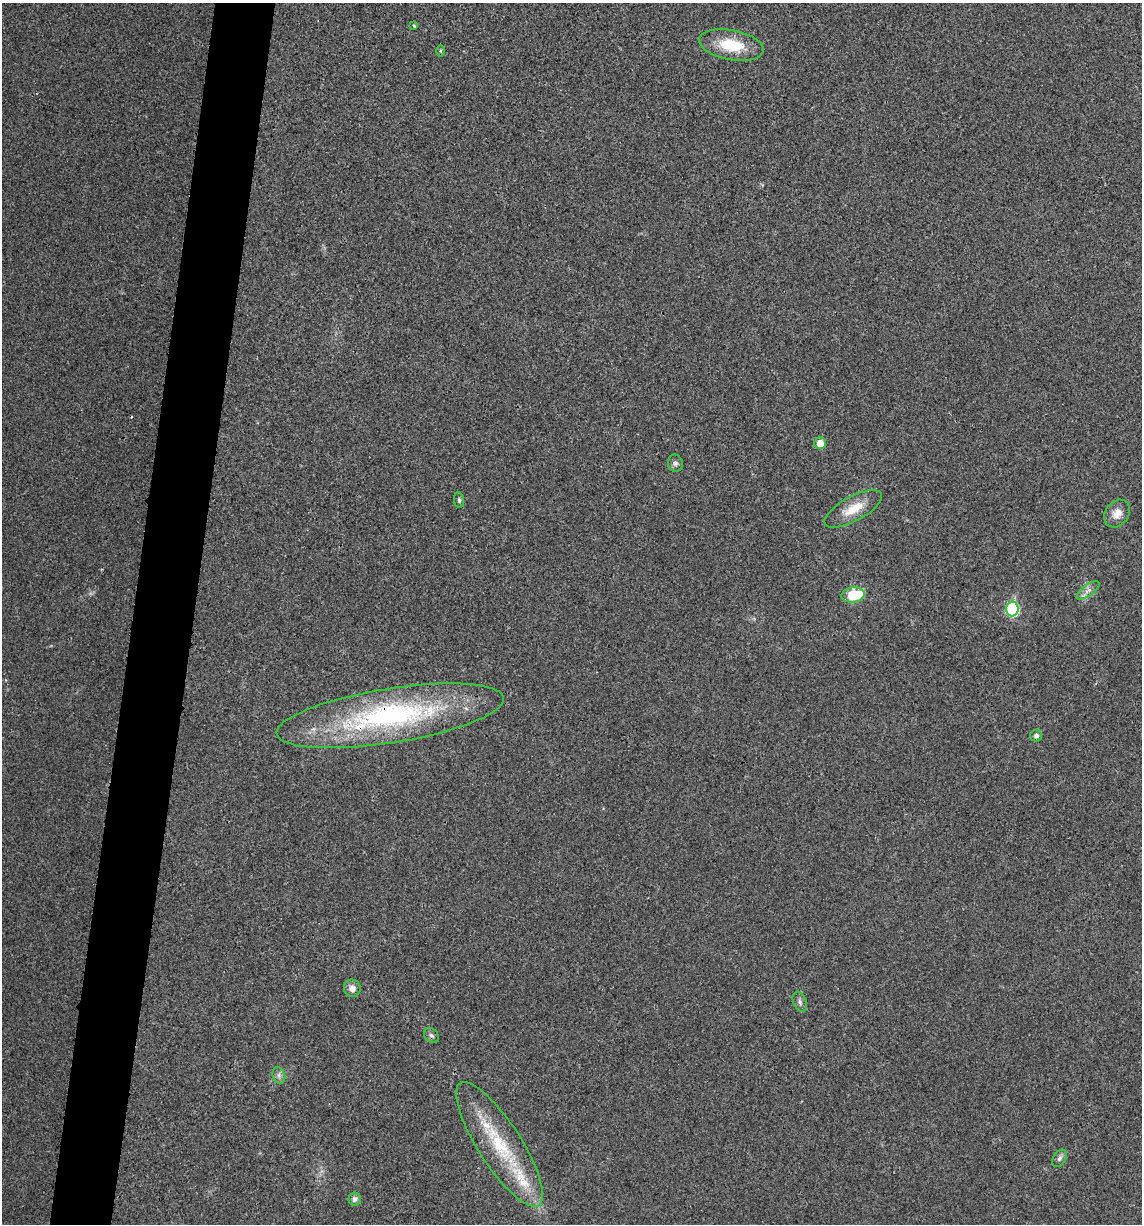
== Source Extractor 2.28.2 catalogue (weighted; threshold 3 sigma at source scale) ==
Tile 7 of 4 x 4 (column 3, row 2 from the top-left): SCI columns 2398-3537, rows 2450-3671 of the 4914 x 4897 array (HDU 1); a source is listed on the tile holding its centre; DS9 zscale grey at full resolution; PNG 1144 x 1226 px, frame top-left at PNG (2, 3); each listed source drawn as its Kron ellipse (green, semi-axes under 4 px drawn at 4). Shown black and unused: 5% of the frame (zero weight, under 3 of 4 exposures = <1% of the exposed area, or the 3 px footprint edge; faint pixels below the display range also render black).
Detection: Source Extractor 2.28.2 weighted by HDU 2 'WHT'; one run over the whole footprint, this tile lists its part. Background 0.0202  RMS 0.0059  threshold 0.0265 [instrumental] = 3 sigma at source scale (4.5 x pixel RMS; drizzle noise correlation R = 1.50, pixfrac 1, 0.05/0.05 arcsec/px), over >= 5 px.
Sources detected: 22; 2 inside a brighter listed object's ellipse — not listed separately; the other 20 listed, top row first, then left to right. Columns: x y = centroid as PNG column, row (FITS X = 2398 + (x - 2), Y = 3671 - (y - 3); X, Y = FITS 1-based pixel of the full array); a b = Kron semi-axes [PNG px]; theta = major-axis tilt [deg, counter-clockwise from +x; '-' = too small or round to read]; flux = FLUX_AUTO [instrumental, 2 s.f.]
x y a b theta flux
414 25 4 3 - 0.64
731 45 32 15 -11 24
440 51 5 3 - 0.65
820 443 6 5 - 8.2
675 463 9 7 -80 1.9
459 500 7 5 -80 1.3
853 509 32 12 28 13
1117 513 15 11 54 6.1
1088 590 13 5 35 2.8
853 595 11 7 8 24
1012 609 7 6 - 60
390 716 115 27 9 140
1036 736 6 6 - 2
352 988 9 8 - 3.6
800 1002 10 6 -69 2
431 1035 8 6 -42 1.6
279 1075 8 6 -71 1.9
499 1144 73 21 -57 49
1060 1158 9 6 57 1.8
355 1199 6 6 - 2.4
Overlapping masked pixels (flux is a lower limit): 1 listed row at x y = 390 716